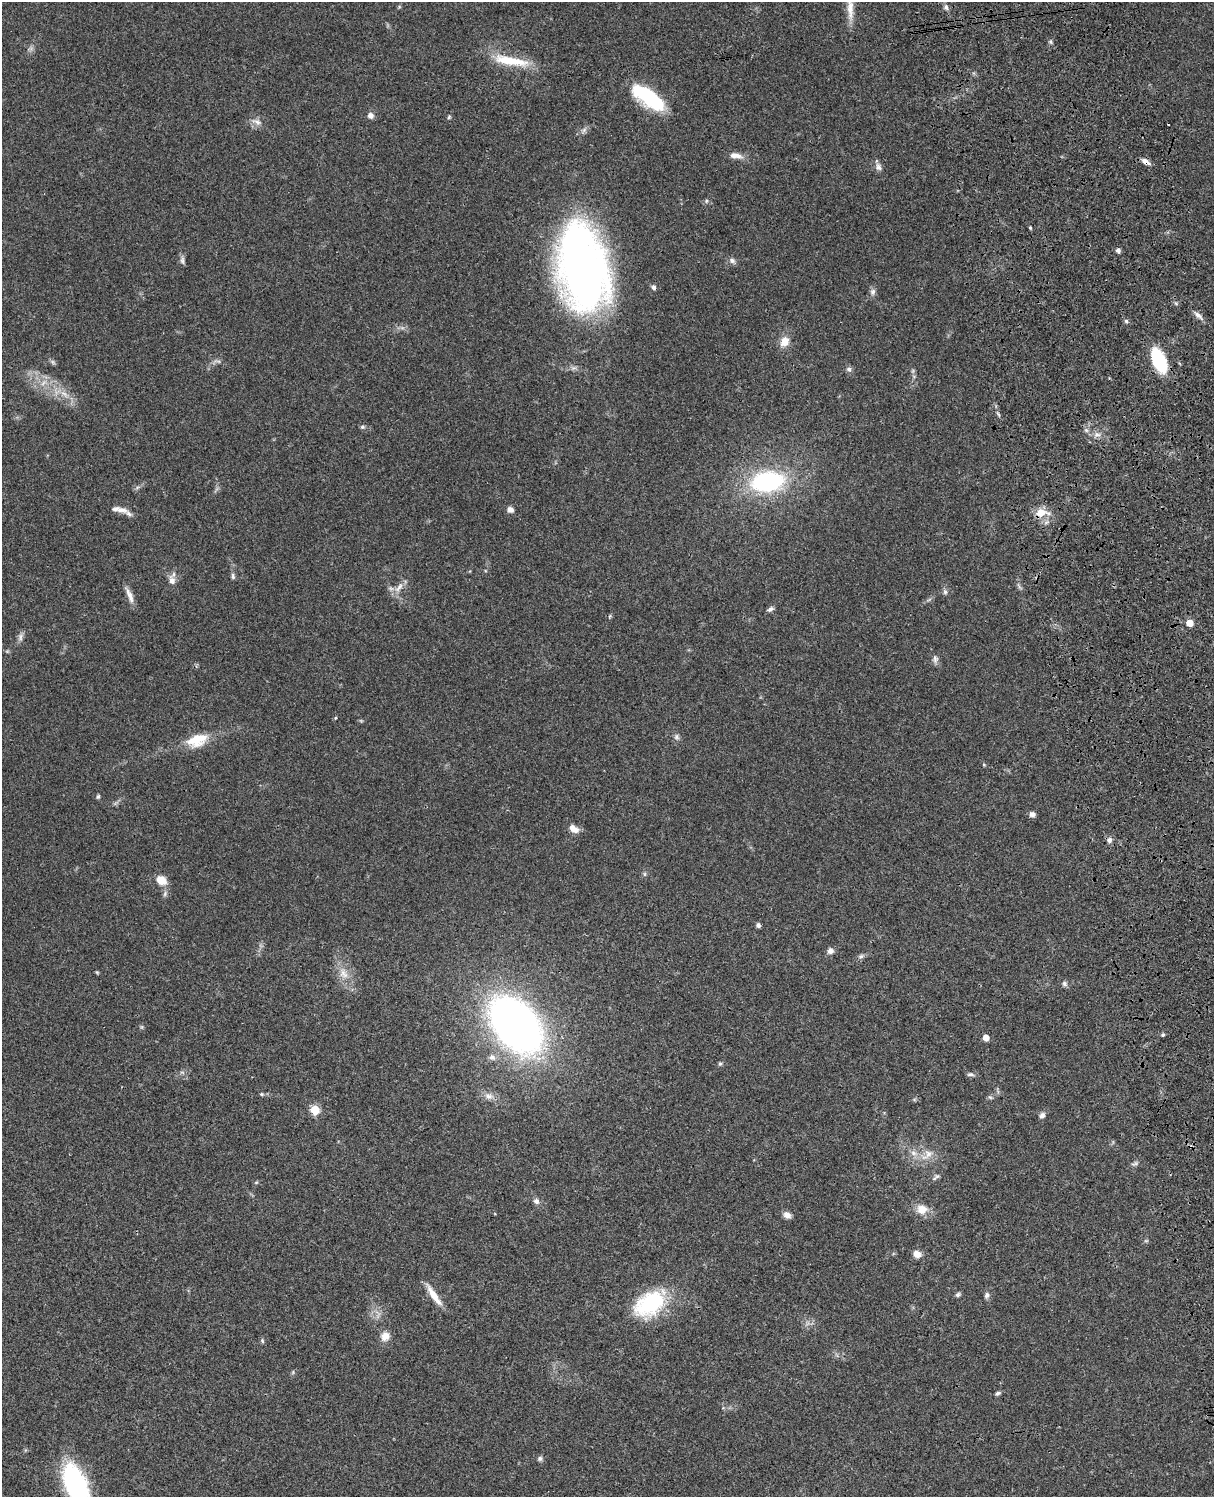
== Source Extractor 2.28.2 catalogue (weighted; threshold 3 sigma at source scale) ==
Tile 6 of 4 x 3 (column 2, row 2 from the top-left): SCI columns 1333-2544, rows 1772-3266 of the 5087 x 4925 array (HDU 1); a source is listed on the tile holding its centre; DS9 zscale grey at full resolution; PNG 1216 x 1499 px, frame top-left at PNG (2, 2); no overlay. Shown black and unused: <1% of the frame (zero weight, under 3 of 4 exposures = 6% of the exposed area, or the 3 px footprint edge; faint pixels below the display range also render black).
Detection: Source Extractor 2.28.2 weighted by HDU 2 'WHT'; one run over the whole footprint, this tile lists its part. Background 0.0863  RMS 0.0061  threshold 0.0276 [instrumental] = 3 sigma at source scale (4.5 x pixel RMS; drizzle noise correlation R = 1.50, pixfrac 1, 0.05/0.05 arcsec/px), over >= 5 px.
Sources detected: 95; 2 too faint to see at this stretch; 1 cosmic-ray / hot-pixel residue — not listed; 1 inside a brighter listed object's ellipse — not listed separately; the other 91 listed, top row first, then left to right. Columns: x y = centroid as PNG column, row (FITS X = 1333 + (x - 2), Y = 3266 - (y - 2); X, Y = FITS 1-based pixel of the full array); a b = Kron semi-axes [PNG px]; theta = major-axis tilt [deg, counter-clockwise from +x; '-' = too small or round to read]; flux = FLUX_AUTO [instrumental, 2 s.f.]
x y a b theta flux
850 7 40 7 -88 9.3
946 7 7 5 -72 1.7
1051 42 6 4 -71 0.97
511 61 47 11 -10 22
648 97 40 16 -35 43
370 116 8 7 - 2.7
449 117 6 4 47 0.81
257 122 15 7 -22 3.7
736 156 17 7 -10 5
1146 162 10 5 -30 3.9
878 167 11 7 -72 2.6
1030 228 4 3 - 0.77
1118 250 6 5 - 1.8
182 260 12 6 -88 1.9
732 260 9 7 -25 2.3
583 267 75 39 -80 420
654 287 6 5 - 1.5
873 292 10 8 74 2.2
1198 315 15 5 -44 2.9
1126 321 5 5 - 1.1
784 342 12 10 60 6.7
1159 360 24 12 -65 36
217 361 12 3 -9 1.5
53 362 7 6 - 1.2
849 369 8 7 - 1.8
43 383 11 5 45 3
64 394 16 6 -41 5.3
362 427 7 5 -19 1.1
1097 435 10 5 12 2.6
768 482 30 18 8 81
122 510 16 8 -7 4.7
510 510 7 6 - 2.7
1041 513 11 8 3 10
233 576 8 5 -83 1.5
172 580 13 8 -81 4.2
399 587 19 7 52 4.8
1019 587 10 2 -55 1
945 592 7 6 - 1.4
129 595 22 6 -68 4.5
770 609 9 5 38 1.8
610 616 6 3 70 0.71
1190 623 5 5 - 10
935 659 10 7 -90 2.2
335 718 4 4 - 0.64
676 737 8 7 - 1.8
197 740 27 15 19 16
984 765 5 3 - 0.6
98 796 5 4 - 1.2
1032 814 6 5 - 2.7
574 829 13 8 -36 4.8
1109 840 7 6 - 2.1
644 874 6 4 -90 0.95
161 880 12 9 -28 8.1
758 925 5 5 - 1.7
830 951 8 7 - 2.6
861 956 7 5 43 1.4
97 972 6 4 -19 0.64
343 973 16 11 -60 7.6
1064 984 7 6 - 1.7
516 1024 46 29 -50 440
1163 1035 5 4 - 1
986 1037 5 4 - 6.7
492 1057 10 8 -40 2.6
720 1064 5 4 - 1.1
182 1072 7 4 -19 1
970 1074 9 5 -6 1.6
262 1094 6 5 - 0.88
489 1096 13 8 -12 4.1
990 1097 6 5 - 1
315 1110 5 5 - 27
1042 1115 7 6 - 2.3
913 1153 10 6 -27 3
927 1155 22 11 41 8
1135 1164 11 5 25 1.6
936 1177 12 5 44 1.7
256 1182 6 4 2 0.72
536 1201 9 7 -47 2.2
922 1209 15 13 -17 7.6
787 1215 10 7 -22 2.8
1146 1241 6 4 1 0.79
917 1254 10 8 -33 4.4
958 1294 7 5 33 1.3
434 1295 30 7 -56 8.2
987 1295 8 7 - 1.9
649 1304 41 26 32 47
385 1336 12 11 - 5.3
262 1341 7 5 -70 0.98
293 1372 6 4 72 0.81
998 1393 7 4 28 1.3
540 1458 7 6 - 1.4
75 1483 36 20 -65 77
Overlapping masked pixels (flux is a lower limit): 4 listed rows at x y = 1146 162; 583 267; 1159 360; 1041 513
Isophote crosses this tile's border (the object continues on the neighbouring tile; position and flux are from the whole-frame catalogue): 2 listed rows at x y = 850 7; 75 1483